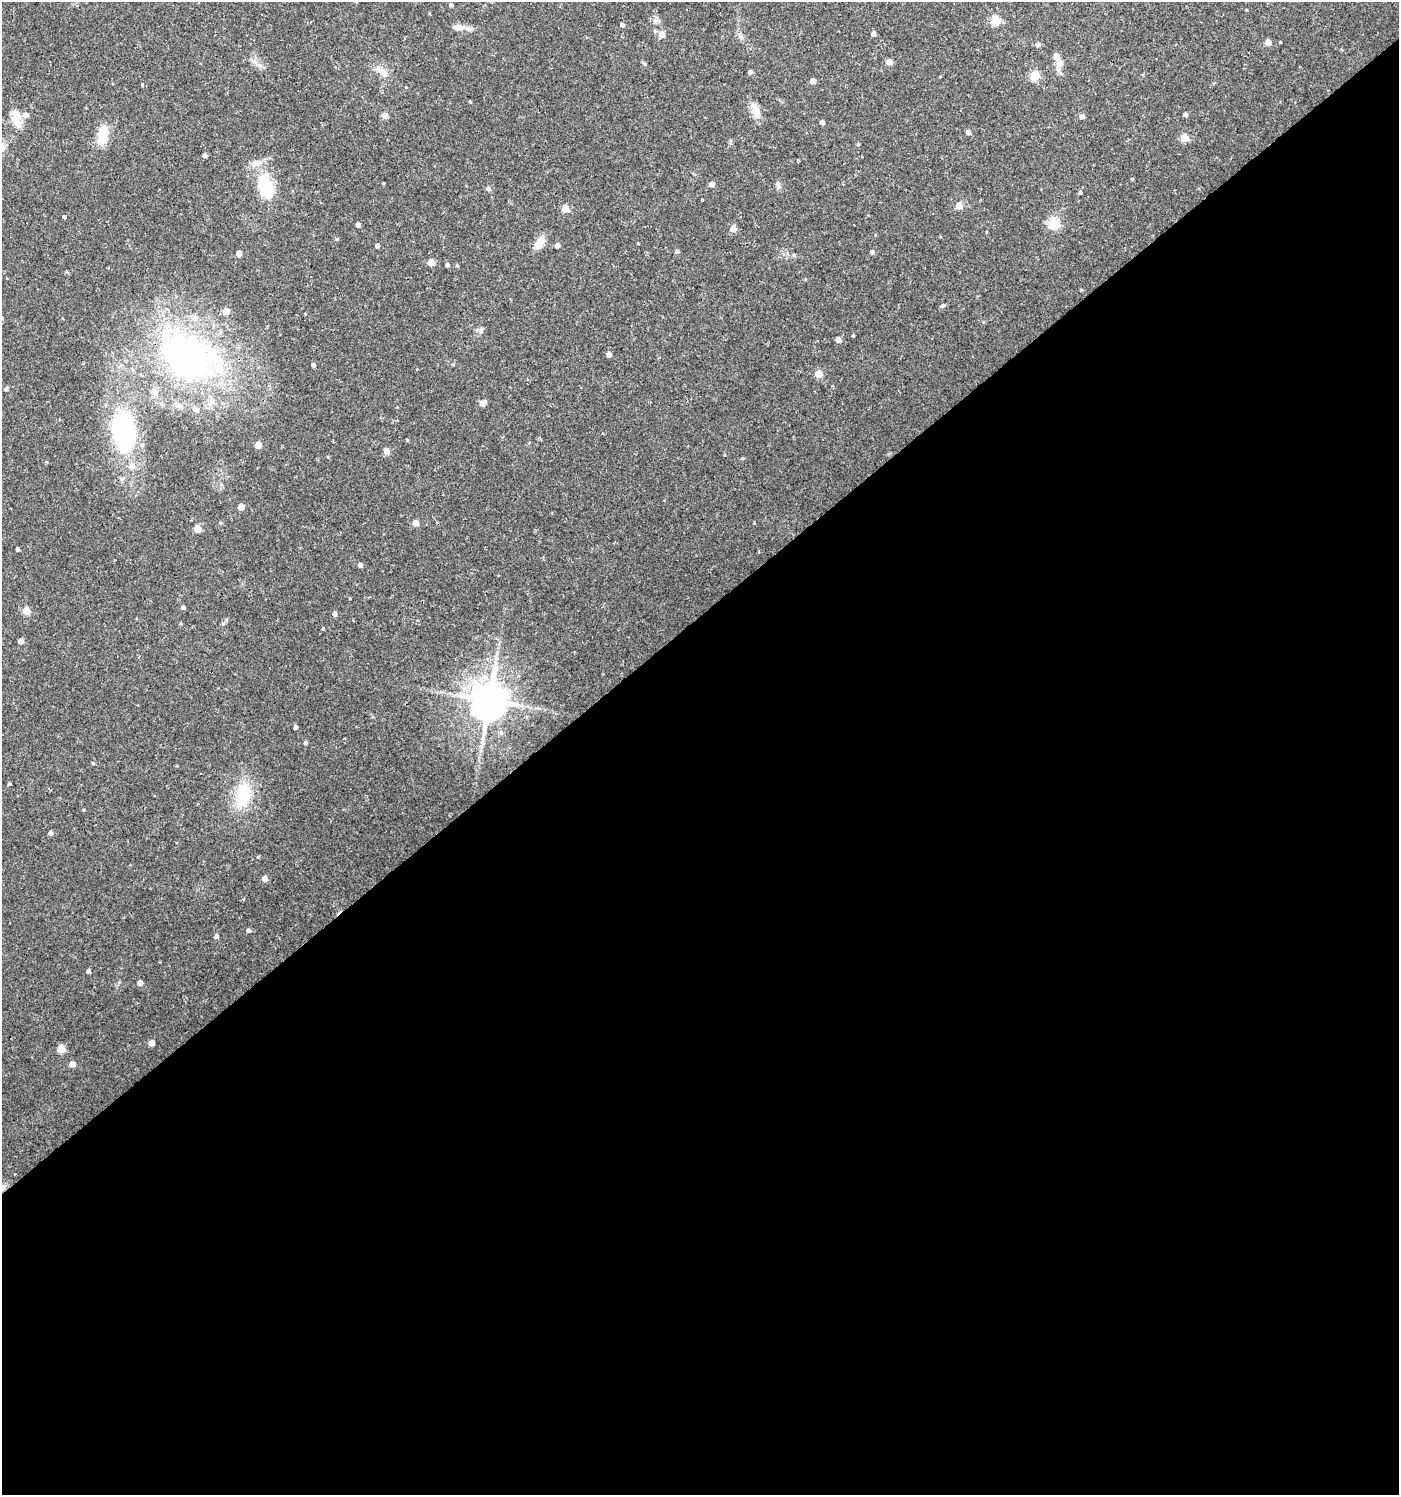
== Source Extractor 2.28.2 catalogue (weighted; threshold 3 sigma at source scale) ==
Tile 15 of 4 x 4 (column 3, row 4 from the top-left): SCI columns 2925-4321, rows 3-1495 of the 5915 x 5974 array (HDU 1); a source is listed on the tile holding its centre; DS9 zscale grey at full resolution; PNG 1401 x 1497 px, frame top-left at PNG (2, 2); no overlay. Shown black and unused: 59% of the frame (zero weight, under 2 of 3 exposures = <1% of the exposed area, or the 3 px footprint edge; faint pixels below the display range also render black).
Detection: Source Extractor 2.28.2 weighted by HDU 2 'WHT'; one run over the whole footprint, this tile lists its part. Background 0.0257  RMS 0.0043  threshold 0.0194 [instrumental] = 3 sigma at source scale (4.5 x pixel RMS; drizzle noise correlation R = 1.50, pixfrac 1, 0.0396/0.0396 arcsec/px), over >= 5 px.
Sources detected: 107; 1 inside a brighter object's white glare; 1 cosmic-ray / hot-pixel residue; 1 long thin detection or spike segment (spike, bleed or trail) — not listed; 8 inside a brighter listed object's ellipse — not listed separately; the other 96 listed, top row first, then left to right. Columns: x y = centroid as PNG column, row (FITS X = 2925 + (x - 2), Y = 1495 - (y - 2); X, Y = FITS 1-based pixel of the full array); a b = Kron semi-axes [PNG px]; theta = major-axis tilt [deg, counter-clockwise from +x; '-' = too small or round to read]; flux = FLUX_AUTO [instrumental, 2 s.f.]
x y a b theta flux
451 5 4 4 - 0.88
996 20 5 5 - 18
622 25 4 4 - 1.1
458 27 17 7 -5 3.7
874 34 4 4 - 1.7
662 35 6 6 - 3.3
1268 42 5 4 - 4.1
1280 42 2 2 - 0.3
1038 45 7 5 2 0.85
889 62 5 4 - 4.7
1060 63 11 9 69 3.6
381 70 20 8 -25 3.6
750 72 4 4 - 1.4
1035 75 5 5 - 19
813 81 5 4 - 2.8
142 85 3 3 - 0.88
756 109 20 9 -69 4.3
1185 114 4 4 - 1.2
26 115 6 6 - 2.3
385 116 5 5 - 3
1082 116 5 5 - 2
16 122 21 10 -63 4.8
822 122 4 4 - 1.7
968 132 5 5 - 1.5
103 135 24 12 77 8.9
1184 138 5 5 - 9.9
858 144 4 4 - 0.45
205 155 4 4 - 1.2
256 163 12 8 13 3.5
712 184 5 4 - 2.3
778 186 10 6 -77 1.4
266 187 23 14 -71 21
488 189 5 5 - 1.5
1080 193 4 4 - 0.76
702 200 2 2 - 0.28
959 206 5 5 - 6.7
565 208 5 5 - 8.9
64 217 4 3 - 3
1053 223 5 5 - 34
358 225 4 4 - 1.5
733 229 5 5 - 4
337 239 4 4 - 0.44
539 243 15 8 59 5.2
638 243 3 2 - 0.32
557 245 4 4 - 1.8
377 246 4 4 - 1.1
677 251 5 4 - 0.85
872 252 5 4 - 0.94
239 253 4 4 - 2.8
431 262 5 5 - 6.8
447 265 5 4 - 0.88
457 265 4 4 - 0.45
942 306 8 3 19 0.62
481 330 7 5 88 1.1
853 335 3 2 - 0.45
838 340 5 4 - 2.6
609 354 4 4 - 2.4
188 357 85 61 -25 140
313 365 4 4 - 1.1
818 374 5 5 - 8.9
6 389 4 4 - 0.82
483 403 8 7 - 1.6
124 431 41 22 -87 59
407 440 5 3 - 0.33
258 445 5 5 - 6.3
386 451 5 5 - 3.1
742 459 5 3 - 0.42
241 507 4 4 - 4.2
221 523 5 3 - 0.45
416 523 4 4 - 4.1
197 529 5 5 - 9.2
18 549 3 3 - 0.85
360 565 5 4 - 1.3
183 607 5 4 - 0.81
26 610 5 5 - 11
335 614 5 4 - 1.4
323 629 3 3 - 1.3
21 641 4 4 - 2.9
489 700 10 10 - 1300
295 727 4 3 - 1.2
501 733 7 6 - 1
305 743 5 4 - 0.64
93 763 4 4 - 0.57
9 784 3 3 - 0.65
243 794 36 18 86 17
83 810 5 3 - 0.36
50 833 4 4 - 1.4
258 857 4 4 - 0.43
265 878 5 5 - 2.3
248 930 5 5 - 0.88
216 936 5 4 - 1.3
88 971 4 4 - 1.2
140 983 4 4 - 2.6
151 1043 4 4 - 3.8
61 1049 8 7 - 3.3
72 1064 4 4 - 4.7
Unlisted compact peaks at least as high as the median listed source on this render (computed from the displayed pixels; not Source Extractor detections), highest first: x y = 226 620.